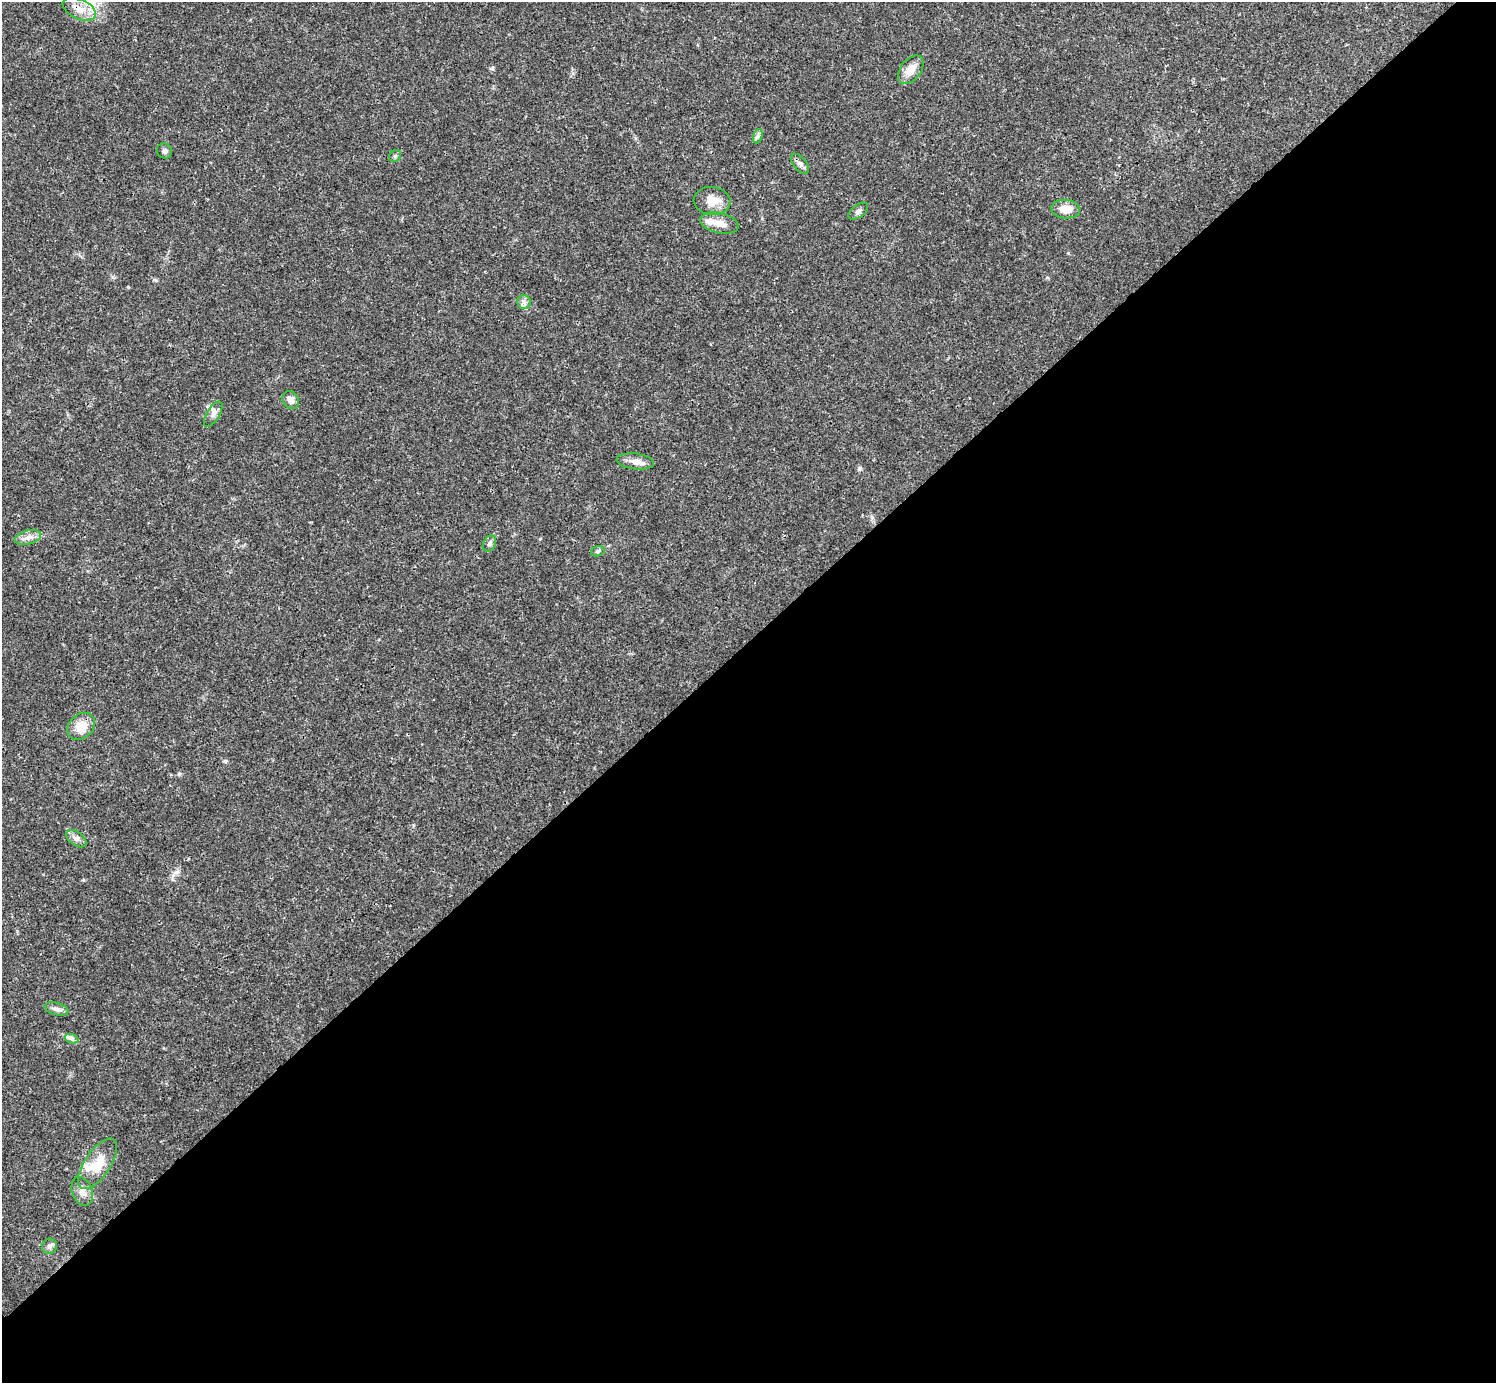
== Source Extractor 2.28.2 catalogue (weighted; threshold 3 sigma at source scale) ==
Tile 12 of 4 x 4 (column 4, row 3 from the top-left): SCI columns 4485-5978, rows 1539-2919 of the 5981 x 5981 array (HDU 1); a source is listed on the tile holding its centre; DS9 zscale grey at full resolution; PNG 1498 x 1385 px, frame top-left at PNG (2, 2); each listed source drawn as its Kron ellipse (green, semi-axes under 4 px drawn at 4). Shown black and unused: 54% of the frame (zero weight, under 3 of 4 exposures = <1% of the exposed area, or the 3 px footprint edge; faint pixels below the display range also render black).
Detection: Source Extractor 2.28.2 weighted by HDU 2 'WHT'; one run over the whole footprint, this tile lists its part. Background 0.0208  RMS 0.0022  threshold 0.0101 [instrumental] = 3 sigma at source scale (4.5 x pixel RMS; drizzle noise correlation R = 1.50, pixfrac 1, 0.05/0.05 arcsec/px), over >= 5 px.
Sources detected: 26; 2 inside a brighter listed object's ellipse — not listed separately; the other 24 listed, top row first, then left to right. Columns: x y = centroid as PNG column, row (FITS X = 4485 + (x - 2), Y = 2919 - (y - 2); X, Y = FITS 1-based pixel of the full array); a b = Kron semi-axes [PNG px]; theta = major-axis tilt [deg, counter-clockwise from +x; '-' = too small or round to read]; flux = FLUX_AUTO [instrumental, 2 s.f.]
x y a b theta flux
79 9 18 9 -25 2.8
911 70 16 10 52 2.6
758 136 7 4 71 0.52
164 151 8 7 - 0.69
395 156 6 5 - 0.41
800 164 12 6 -51 0.85
712 201 18 14 -5 3.2
1066 209 14 9 -5 2.6
858 211 11 6 36 0.78
719 223 19 10 -13 2.5
524 302 7 6 - 0.79
291 400 9 7 -55 1.4
213 414 14 6 58 1.1
635 461 19 8 -7 1.8
28 537 13 7 16 1.3
489 543 8 6 60 0.64
598 551 7 5 19 0.44
81 726 15 12 42 3.8
76 839 11 6 -37 0.96
56 1009 12 6 -14 0.99
72 1039 7 4 -19 0.56
98 1164 29 12 56 4.6
82 1191 15 10 -71 1.7
49 1246 8 7 - 0.72
Overlapping masked pixels (flux is a lower limit): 1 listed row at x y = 79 9
Unlisted compact peaks at least as high as the median listed source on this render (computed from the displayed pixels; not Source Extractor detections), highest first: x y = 179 774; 859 469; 225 761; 492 68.